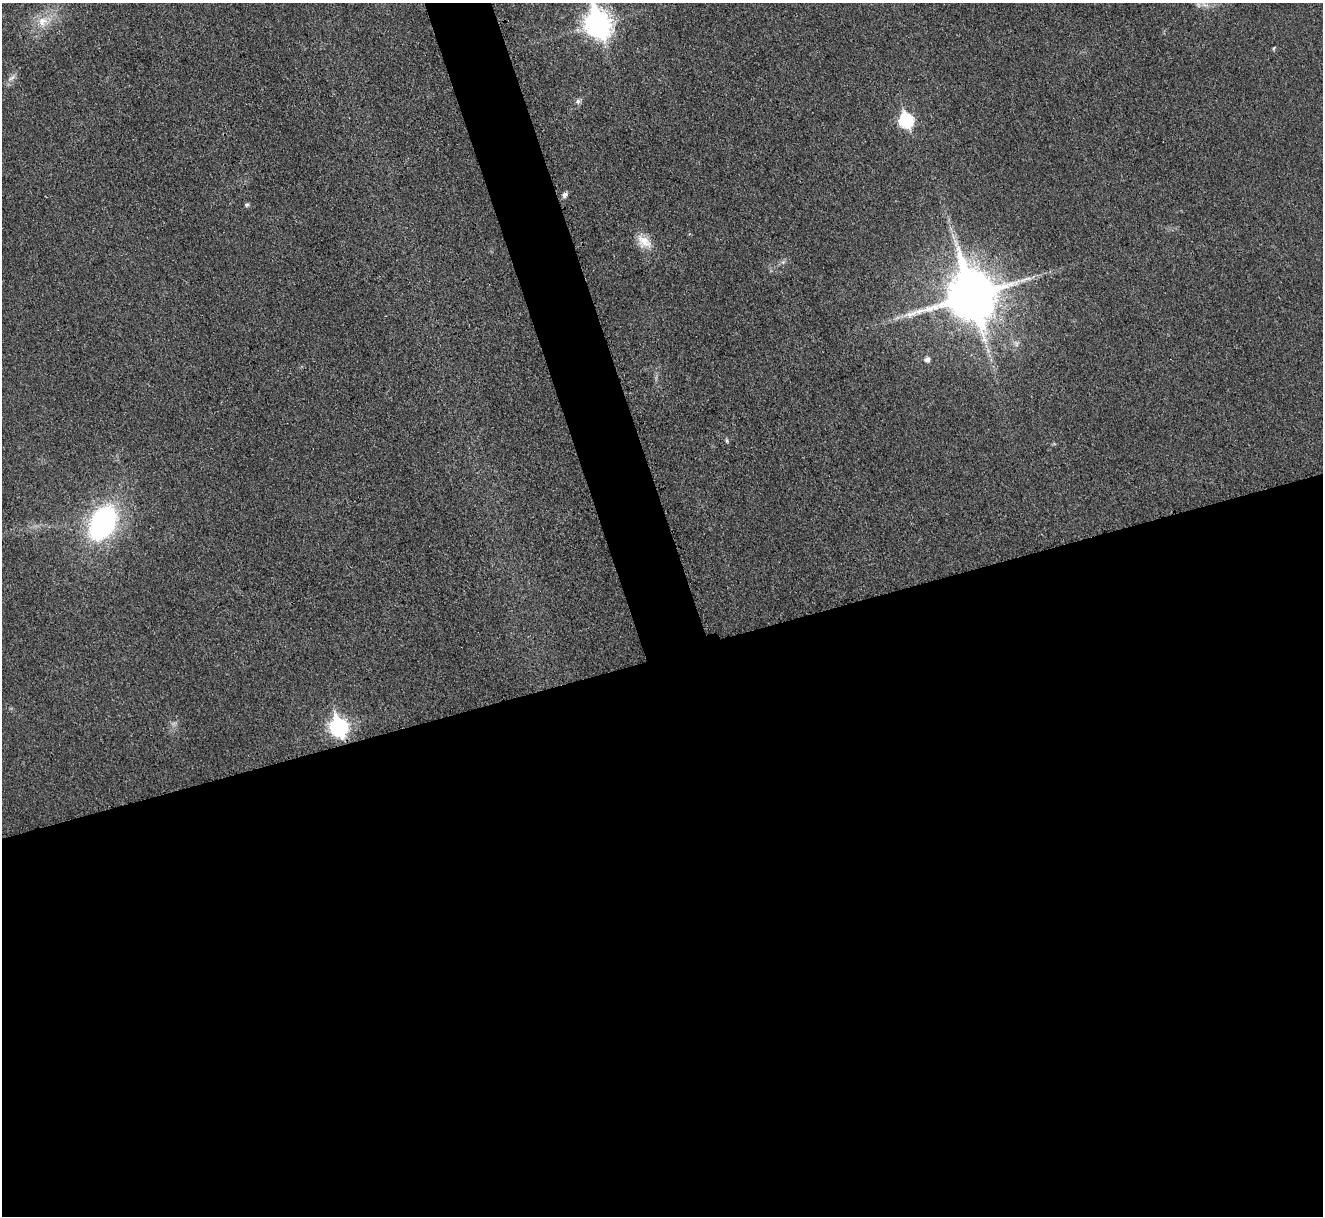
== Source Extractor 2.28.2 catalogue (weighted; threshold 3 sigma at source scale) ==
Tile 15 of 4 x 4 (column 3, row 4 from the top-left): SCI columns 2649-3969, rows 155-1368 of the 5308 x 5290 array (HDU 1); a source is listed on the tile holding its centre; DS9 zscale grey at full resolution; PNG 1325 x 1218 px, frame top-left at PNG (2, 3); no overlay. Shown black and unused: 49% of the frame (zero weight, under 3 of 4 exposures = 1% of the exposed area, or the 3 px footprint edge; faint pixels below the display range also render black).
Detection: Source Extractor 2.28.2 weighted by HDU 2 'WHT'; one run over the whole footprint, this tile lists its part. Background 0.0693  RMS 0.0068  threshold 0.0307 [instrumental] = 3 sigma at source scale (4.5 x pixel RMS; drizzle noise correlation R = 1.50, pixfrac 1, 0.05/0.05 arcsec/px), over >= 5 px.
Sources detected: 16; all 16 listed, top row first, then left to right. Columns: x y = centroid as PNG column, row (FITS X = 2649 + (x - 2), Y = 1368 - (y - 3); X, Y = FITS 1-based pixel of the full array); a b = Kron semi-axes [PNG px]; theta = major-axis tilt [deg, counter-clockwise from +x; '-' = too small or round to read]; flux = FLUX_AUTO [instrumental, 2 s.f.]
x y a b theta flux
1205 5 13 3 -14 2.5
42 22 16 13 58 11
598 24 11 9 -71 660
1274 48 5 3 - 0.85
11 78 13 5 32 2.5
578 101 7 6 - 1.8
906 120 8 7 - 89
565 195 8 6 50 2.1
247 205 5 5 - 1.4
644 241 23 13 -36 10
971 295 16 14 -73 3800
1016 344 7 4 72 1.5
927 360 7 6 - 2.4
727 440 7 3 -81 0.99
102 523 36 23 61 120
338 727 9 8 - 220
Overlapping masked pixels (flux is a lower limit): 1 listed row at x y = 971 295
Isophote crosses this tile's border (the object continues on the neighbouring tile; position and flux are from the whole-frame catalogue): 1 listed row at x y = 598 24